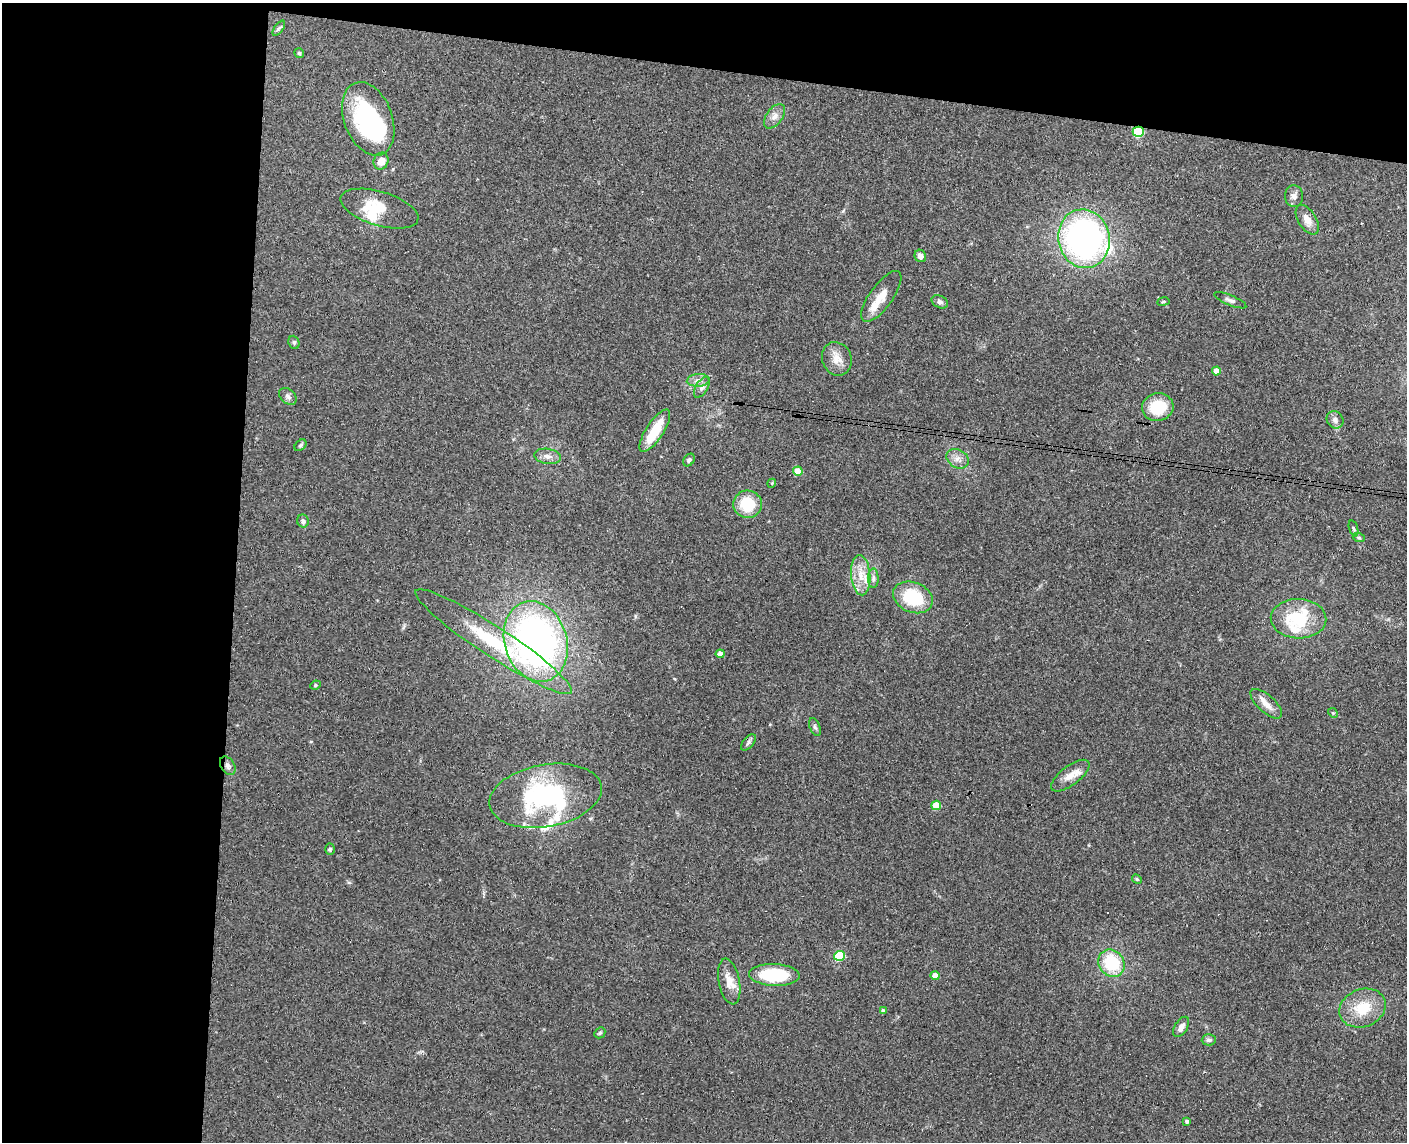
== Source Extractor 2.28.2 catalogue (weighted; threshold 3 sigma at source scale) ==
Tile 1 of 3 x 4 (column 1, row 1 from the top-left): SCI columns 165-1569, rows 3434-4573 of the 4654 x 4582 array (HDU 1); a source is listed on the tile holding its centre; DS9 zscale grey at full resolution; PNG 1409 x 1144 px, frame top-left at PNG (2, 3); each listed source drawn as its Kron ellipse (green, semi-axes under 4 px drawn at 4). Shown black and unused: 23% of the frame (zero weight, under 3 of 4 exposures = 6% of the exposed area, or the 3 px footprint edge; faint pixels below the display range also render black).
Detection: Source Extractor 2.28.2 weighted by HDU 2 'WHT'; one run over the whole footprint, this tile lists its part. Background 0.138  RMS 0.0068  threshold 0.0308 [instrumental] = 3 sigma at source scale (4.5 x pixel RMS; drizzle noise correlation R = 1.50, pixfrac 1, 0.05/0.05 arcsec/px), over >= 5 px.
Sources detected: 77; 3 inside a brighter object's white glare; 2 cosmic-ray / hot-pixel residue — neither listed nor drawn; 9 inside a brighter listed object's ellipse — not listed separately; the other 63 listed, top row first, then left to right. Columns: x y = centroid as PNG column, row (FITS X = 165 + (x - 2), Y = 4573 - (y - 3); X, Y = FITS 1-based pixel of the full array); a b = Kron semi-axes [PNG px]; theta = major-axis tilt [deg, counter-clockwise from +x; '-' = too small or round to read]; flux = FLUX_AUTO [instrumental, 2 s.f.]
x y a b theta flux
279 28 9 4 55 1.4
299 53 5 4 - 1
775 116 14 8 53 4.3
368 119 38 24 -69 79
1138 132 5 5 - 49
381 161 9 7 67 6.2
1294 196 11 9 -82 3.3
379 209 40 17 -16 22
1307 220 16 9 -57 6.4
1084 239 29 25 -77 220
920 256 6 5 - 3
881 296 30 11 54 10
1230 300 17 5 -22 2.3
1163 301 6 3 9 0.8
940 302 9 6 -26 1.9
294 342 7 5 -69 1.2
837 359 17 14 -69 7.8
1216 371 4 4 - 8.3
698 380 11 6 4 3.4
702 387 11 6 59 2.7
288 396 10 7 -42 2.3
1158 407 16 13 12 23
1335 420 9 8 - 2.8
655 431 24 8 57 20
300 445 7 5 41 1.2
548 456 13 7 -8 4.3
958 459 12 9 -30 4.4
689 460 7 5 50 1.7
798 471 5 4 - 15
772 483 4 3 - 0.62
747 504 14 13 - 22
303 521 6 6 - 2.3
1353 528 8 3 -71 1.1
1359 538 6 4 -19 0.98
861 575 20 9 -85 9.9
873 578 10 5 -90 2.2
913 597 20 15 -22 33
1298 619 28 19 -2 33
536 641 41 31 -73 280
494 642 93 15 -33 53
720 654 4 4 - 4.7
315 685 5 4 - 0.94
1266 704 20 8 -42 6.2
1333 713 5 4 - 0.79
815 727 9 5 -67 1.5
748 742 9 5 50 1.8
228 766 10 6 -58 2.8
1070 776 23 9 37 7.6
545 796 57 31 10 95
936 805 4 4 - 18
330 849 5 4 - 0.99
1137 879 5 4 - 0.77
839 956 5 5 - 34
1111 963 14 12 -51 33
774 975 25 11 -2 38
935 976 4 4 - 6.6
729 981 23 10 -79 8.9
1363 1008 24 18 21 21
883 1011 4 4 - 2.6
1181 1027 11 6 58 4.3
600 1033 6 5 - 1
1209 1040 7 5 3 1.9
1187 1121 4 3 - 1.7
Overlapping masked pixels (flux is a lower limit): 1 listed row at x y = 1138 132